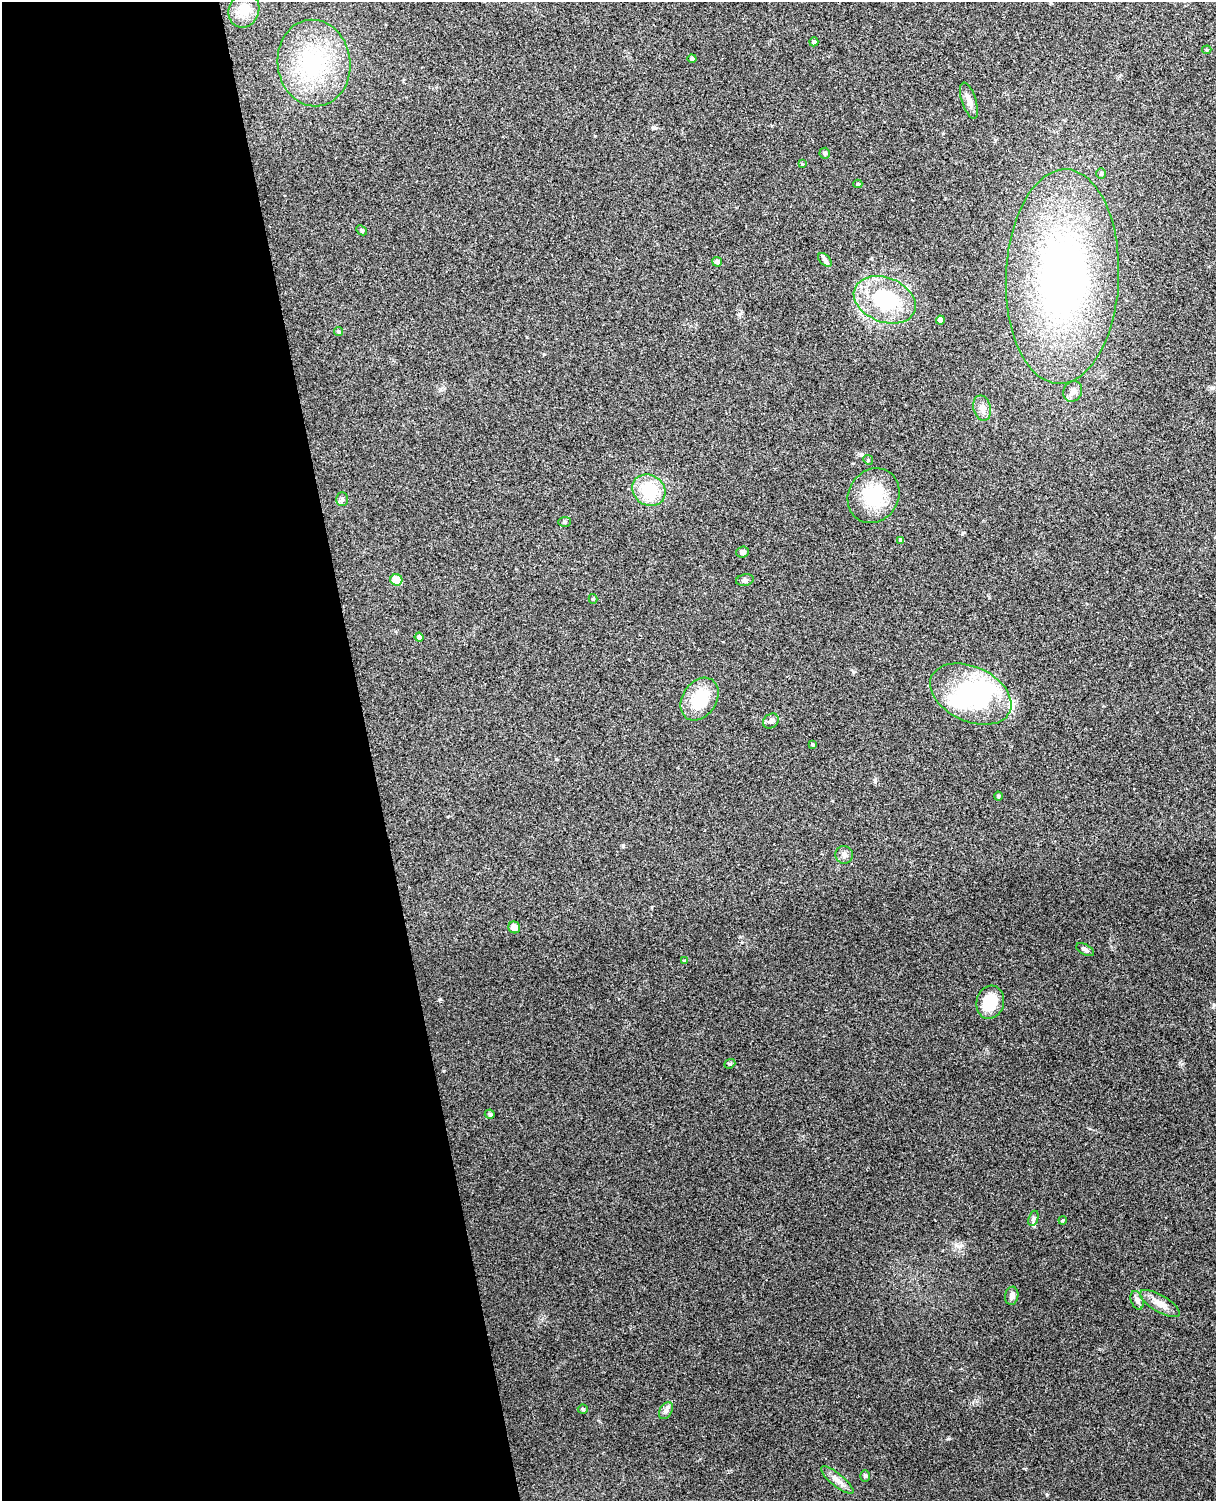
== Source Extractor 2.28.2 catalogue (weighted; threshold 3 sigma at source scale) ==
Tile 5 of 4 x 3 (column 1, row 2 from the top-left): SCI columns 57-1270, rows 1649-3147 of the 4968 x 4909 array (HDU 1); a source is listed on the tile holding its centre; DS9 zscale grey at full resolution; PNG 1218 x 1503 px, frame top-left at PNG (2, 2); each listed source drawn as its Kron ellipse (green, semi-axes under 4 px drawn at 4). Shown black and unused: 30% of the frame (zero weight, under 3 of 4 exposures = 5% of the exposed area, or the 3 px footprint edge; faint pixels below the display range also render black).
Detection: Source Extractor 2.28.2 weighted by HDU 2 'WHT'; one run over the whole footprint, this tile lists its part. Background 0.0696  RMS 0.0075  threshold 0.0337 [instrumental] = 3 sigma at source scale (4.5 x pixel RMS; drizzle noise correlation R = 1.50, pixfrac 1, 0.05/0.05 arcsec/px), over >= 5 px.
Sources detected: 55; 4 inside a brighter object's white glare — neither listed nor drawn; the other 51 listed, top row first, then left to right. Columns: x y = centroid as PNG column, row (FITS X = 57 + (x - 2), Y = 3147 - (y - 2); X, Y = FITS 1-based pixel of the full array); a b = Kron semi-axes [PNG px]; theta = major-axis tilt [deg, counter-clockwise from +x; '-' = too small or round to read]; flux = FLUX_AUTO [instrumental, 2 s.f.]
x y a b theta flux
244 10 18 15 67 10
814 42 4 4 - 2.1
1207 50 5 4 - 1
692 58 4 4 - 2.1
314 63 43 36 -82 64
969 101 19 7 -72 4.9
825 153 5 5 - 1.6
802 164 4 4 - 0.69
1101 174 5 4 - 1
858 184 4 4 - 0.96
362 230 6 4 -43 1.2
825 260 8 5 -45 1.9
717 262 5 4 - 2.4
1062 277 107 56 88 310
885 300 32 22 -22 57
940 320 4 4 - 4.3
338 331 5 4 - 1.4
1073 391 11 9 63 3.8
982 408 13 8 -77 4.6
868 460 5 4 - 0.98
649 490 17 15 -36 30
873 496 28 25 56 34
342 499 7 6 - 1.6
565 522 6 5 - 1.2
901 541 4 4 - 2.6
742 552 6 5 - 2.3
396 580 6 5 - 13
745 580 9 5 10 1.8
593 599 5 4 - 1.1
419 637 4 4 - 2.8
971 694 43 27 -25 62
700 699 23 17 56 29
771 721 8 7 - 2.5
813 745 4 3 - 1.1
998 796 4 4 - 0.86
844 855 9 8 - 3
514 927 6 5 - 5.6
1085 950 10 5 -29 2.3
684 961 4 3 - 0.69
990 1002 17 14 75 21
730 1064 6 4 21 1
490 1114 5 4 - 1.5
1033 1218 8 5 70 1.5
1063 1220 4 3 - 0.68
1012 1296 9 6 80 3.1
1137 1300 10 6 -69 2.3
1160 1303 22 8 -30 7.3
583 1409 5 4 - 1.1
666 1411 9 6 62 2.5
865 1476 6 5 - 1.2
837 1480 20 6 -39 5.2
Unlisted compact peaks at least as high as the median listed source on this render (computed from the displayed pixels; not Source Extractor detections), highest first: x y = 962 1245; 875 781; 623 846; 861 455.